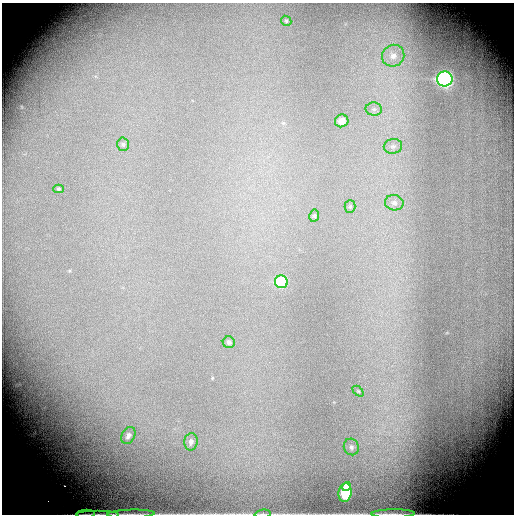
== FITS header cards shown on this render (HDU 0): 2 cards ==
NAXIS1  =                  512 / Required FITS header
NAXIS2  =                  512 / Required FITS header

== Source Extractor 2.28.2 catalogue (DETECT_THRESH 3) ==
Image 512 x 512 px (HDU 0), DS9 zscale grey, 1 PNG px = 1 image px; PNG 516 x 516 px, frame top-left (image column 1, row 512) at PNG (2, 3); each listed source drawn as its Kron ellipse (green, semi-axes under 4 px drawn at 4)
Background -1.08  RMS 0.12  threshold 0.356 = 3 sigma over >= 5 px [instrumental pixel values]
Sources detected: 24; all 24 listed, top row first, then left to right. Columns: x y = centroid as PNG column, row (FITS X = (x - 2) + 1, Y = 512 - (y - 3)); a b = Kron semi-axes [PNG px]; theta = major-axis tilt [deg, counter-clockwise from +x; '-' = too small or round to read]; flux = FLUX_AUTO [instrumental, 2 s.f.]
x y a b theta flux
286 21 5 4 - 12
393 56 11 10 - 69
445 79 8 7 - 2700
374 109 8 6 -2 28
342 121 7 6 - 96
123 144 7 5 88 14
393 146 9 7 9 31
58 189 5 4 - 9.8
394 203 9 7 -14 37
350 207 6 5 - 14
314 216 6 5 - 14
281 282 6 6 - 530
229 342 6 6 - 22
358 391 6 4 -44 11
128 436 9 6 61 36
191 442 9 6 81 37
351 447 8 7 - 30
347 486 5 4 - 89
345 493 9 6 80 440
85 514 9 2 3 14
98 514 21 2 0 36
131 514 24 2 2 40
263 514 8 3 5 11
393 514 22 4 1 39
At the frame edge (FLAGS 8, measured only in part): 5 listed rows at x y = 85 514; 98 514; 131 514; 263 514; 393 514